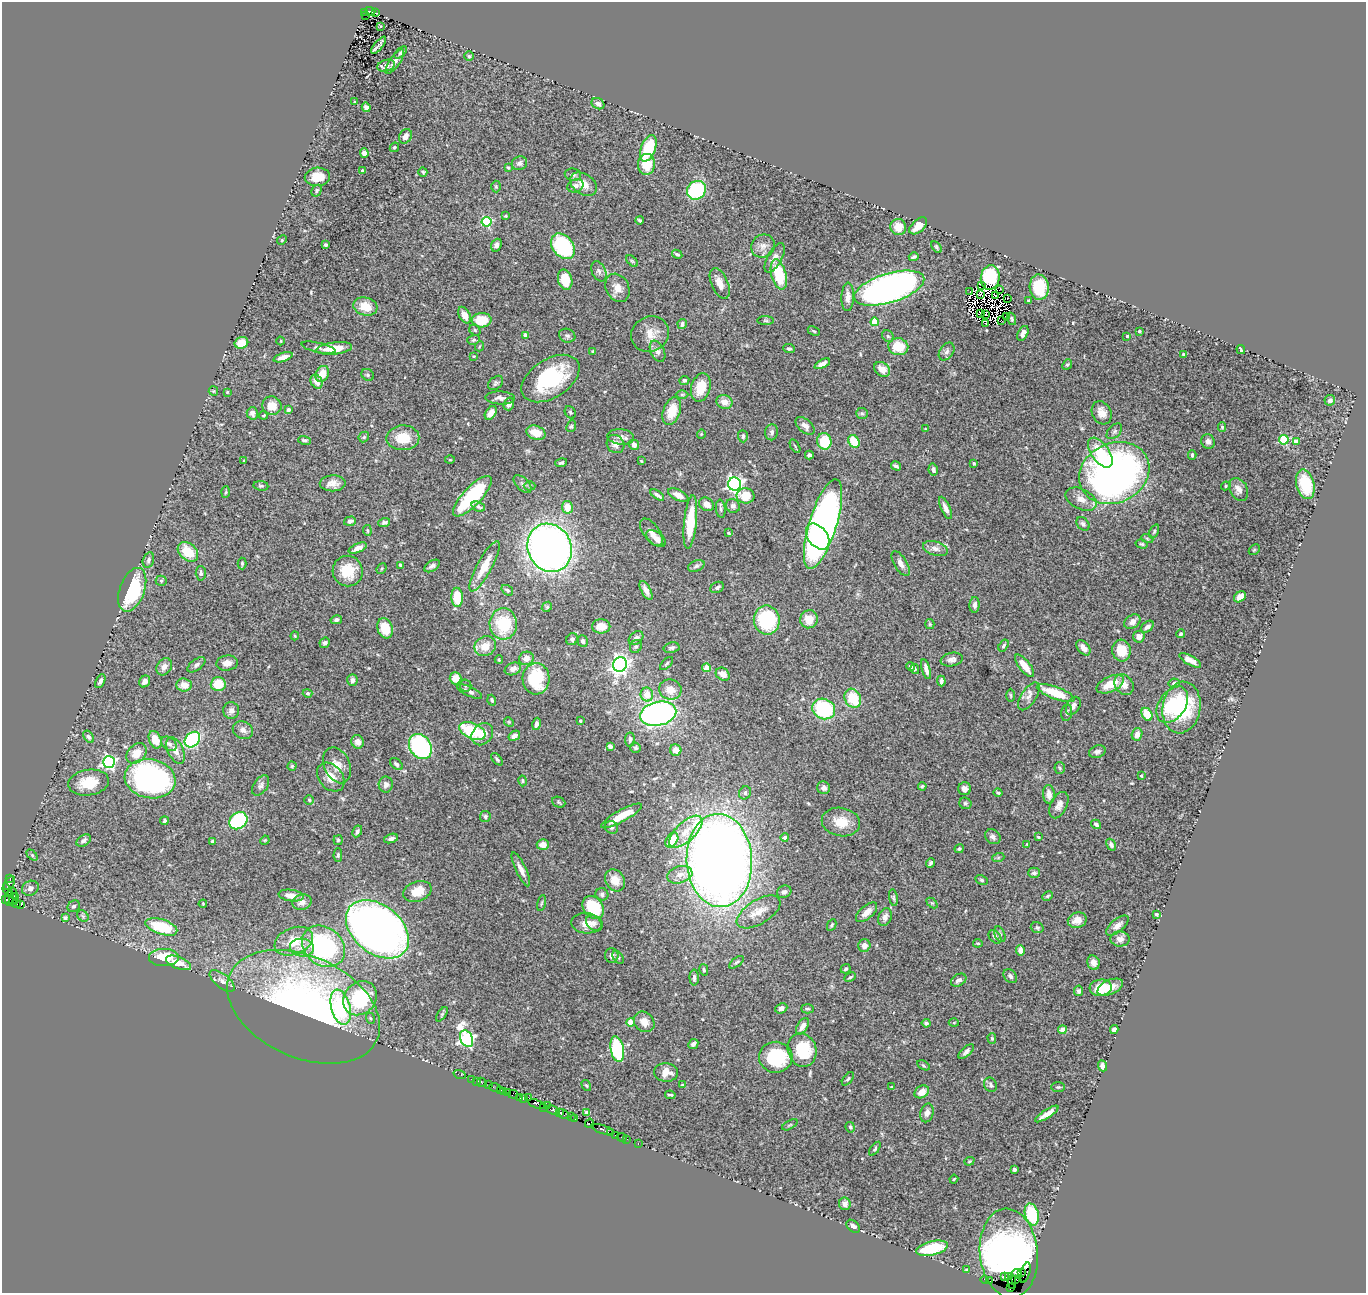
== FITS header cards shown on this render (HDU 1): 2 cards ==
NAXIS1  =                 1364
NAXIS2  =                 1291

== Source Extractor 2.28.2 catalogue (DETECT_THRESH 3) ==
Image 1364 x 1291 px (HDU 1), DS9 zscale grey, 1 PNG px = 1 image px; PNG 1368 x 1295 px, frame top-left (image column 1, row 1291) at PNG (2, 2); each listed source drawn as its Kron ellipse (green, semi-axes under 4 px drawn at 4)
Background 1.15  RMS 0.033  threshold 0.0985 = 3 sigma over >= 5 px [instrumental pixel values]
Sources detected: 518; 5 with non-positive FLUX_AUTO (blend fragments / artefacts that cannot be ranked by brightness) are neither listed nor drawn; of the other 513, the 500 brightest by FLUX_AUTO listed and drawn (13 fainter detections omitted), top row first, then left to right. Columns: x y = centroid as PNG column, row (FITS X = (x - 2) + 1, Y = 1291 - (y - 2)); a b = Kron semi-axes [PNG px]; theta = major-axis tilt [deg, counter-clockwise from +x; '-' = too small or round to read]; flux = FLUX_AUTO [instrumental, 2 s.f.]
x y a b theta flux
370 11 5 3 - 220
364 12 3 2 - 47
375 13 3 2 - 43
366 15 3 2 - 38
381 27 3 3 - 3.5
379 45 10 3 50 6.7
401 53 7 4 42 3.8
469 56 5 5 - 2.9
395 62 14 5 56 12
386 66 9 5 18 14
355 102 3 3 - 2.6
598 104 7 5 -29 8.9
366 107 5 4 - 7.5
405 136 8 6 59 12
394 147 5 4 - 3
648 148 14 7 68 110
364 153 5 4 - 18
519 163 8 7 - 7.8
646 164 10 8 83 45
508 168 4 3 - 2.3
362 171 3 3 - 5.9
423 172 4 4 - 3.4
573 175 8 6 -10 6.1
317 177 13 9 3 37
584 184 15 10 -32 27
575 186 8 6 25 8.4
496 187 6 5 - 2.9
696 190 10 9 - 160
317 191 6 4 61 3.8
505 216 4 3 - 2.3
639 220 4 3 - 3.1
486 222 5 5 - 170
918 226 11 6 42 26
898 227 8 8 - 29
282 240 5 4 - 2.4
325 245 3 3 - 3.4
496 245 6 5 - 6.7
563 246 14 10 -51 210
763 246 12 11 - 16
936 247 6 4 -55 3.6
677 254 5 4 - 4
914 257 5 3 - 4.2
775 258 16 7 60 13
632 261 7 4 -44 3.4
599 271 10 7 -65 8.4
779 275 15 7 -74 97
990 277 12 9 83 160
565 280 10 7 -76 47
720 283 16 8 -67 21
982 286 2 2 - 1.9
1039 287 13 9 -86 68
617 288 15 11 -63 22
889 288 36 14 17 1100
999 290 2 2 - 3
970 291 2 2 - 6
981 294 4 2 - 2.2
996 296 2 2 - 2
848 297 14 6 88 18
1007 299 2 2 - 4.6
1028 300 3 3 - 2.7
365 306 12 9 -16 42
980 313 3 2 - 2.5
985 314 3 2 - 1.9
464 315 9 5 -62 17
1006 317 2 2 - 2.7
1012 319 6 4 -70 3
482 320 10 7 3 59
766 321 8 4 -1 3.4
1002 321 3 2 - 2.4
875 322 4 4 - 77
986 323 3 2 - 3.3
682 324 5 4 - 6.9
475 330 6 5 - 3
814 331 6 4 -27 2.9
1139 331 3 3 - 3.8
1023 333 8 5 62 9.4
650 334 19 17 29 34
526 335 4 4 - 25
567 336 8 6 -20 6.3
888 336 6 5 - 3.7
1127 336 3 3 - 3
473 340 6 4 16 3.6
281 341 4 3 - 1.9
241 343 7 6 - 35
480 346 5 3 - 2
898 347 10 8 -9 55
318 348 17 5 -13 6
334 348 18 6 7 37
789 349 6 4 -3 3.8
1241 350 4 3 - 2.9
593 351 3 3 - 2.5
657 351 11 7 -65 9.5
947 351 10 6 54 7.3
1184 354 3 3 - 2.9
474 356 4 4 - 1.9
283 357 10 4 18 16
822 364 8 4 26 11
1067 365 6 4 47 3.1
882 369 9 6 -38 24
322 374 8 6 66 26
368 375 7 5 -31 4.9
550 379 32 19 32 170
684 380 5 4 - 4.2
317 382 7 5 -60 19
496 383 8 6 42 4.8
701 387 14 9 74 46
213 391 5 4 - 2.2
227 392 4 4 - 2
682 394 6 4 0 3.3
500 398 15 6 -3 11
1330 400 5 5 - 8
724 402 8 7 - 19
509 404 6 5 - 11
272 406 9 9 - 25
288 409 4 4 - 5.2
672 411 14 8 70 46
570 412 6 5 - 3.7
252 413 6 5 - 9.1
491 413 7 5 54 17
862 413 6 5 - 4.1
1102 413 12 9 -63 22
264 415 4 3 - 2.4
571 426 6 4 67 3.4
805 426 11 6 -42 10
1222 427 4 4 - 3.8
925 429 4 3 - 1.9
1114 431 9 5 45 5.8
772 432 8 6 79 6.7
536 433 10 7 -22 34
701 434 5 4 - 2.2
743 436 6 5 - 5.1
364 437 6 4 47 3.1
621 437 13 7 -6 13
403 438 16 12 1 52
305 440 6 4 -15 4.5
1284 440 5 4 - 120
824 441 8 7 - 61
854 441 7 5 -58 50
1208 441 7 6 - 9.2
1296 441 4 4 - 13
615 444 9 8 - 15
634 445 5 5 - 11
795 446 7 3 -59 2.7
1100 453 17 9 -55 78
809 455 4 4 - 5.3
1192 455 5 3 - 4.2
450 460 5 3 - 2
244 461 3 3 - 2.5
641 461 4 3 - 2
561 463 6 4 15 4.8
974 463 3 2 - 2.5
896 466 5 3 - 5.2
933 470 6 4 -78 6.1
1114 473 36 30 26 1100
333 483 13 8 1 16
523 484 11 6 -44 7.2
735 484 6 6 - 730
1305 484 15 9 -75 72
261 486 7 5 -7 4.3
530 486 6 4 0 3.6
1226 486 5 4 - 2.5
1239 490 12 8 -63 17
226 492 6 4 86 2.5
657 495 8 3 -34 6.3
678 495 11 5 -26 16
472 496 26 9 47 150
745 496 9 7 -8 39
1081 499 17 10 -27 20
706 504 8 6 -30 17
733 506 7 6 - 8.1
478 507 7 4 -23 5.8
567 507 6 5 - 31
945 508 12 4 -66 13
721 509 9 5 -83 5.1
350 521 6 4 18 8.5
384 522 6 4 19 5
690 522 27 6 84 82
823 524 47 13 73 1500
1083 524 7 5 -49 5.7
367 530 5 3 - 2.9
1154 531 7 4 64 3.8
651 532 16 8 -54 17
729 533 4 3 - 1.9
818 536 15 9 -52 330
1147 538 6 4 -19 3
656 539 11 6 -36 15
1142 544 6 4 -15 3.4
358 548 10 4 24 11
550 548 24 22 -64 1400
935 548 13 7 -17 12
1254 550 6 4 44 3.2
188 552 11 8 -41 57
148 560 8 5 74 5.6
242 563 6 4 -89 3.5
901 564 14 6 -59 16
401 565 4 3 - 3.3
432 566 8 5 31 6.8
484 566 28 7 62 44
696 566 8 5 21 5.1
382 568 5 3 - 2.9
348 571 15 15 - 60
201 573 7 5 -87 5
161 581 5 5 - 3.7
717 587 7 5 28 5.5
132 590 23 12 70 170
507 590 6 5 - 4.2
646 590 10 4 -62 13
457 597 10 5 -86 70
1240 597 6 5 - 19
975 605 8 5 87 8.6
547 607 5 4 - 3.1
809 619 9 8 - 31
336 620 6 4 13 6.7
767 620 15 13 -80 150
1132 622 9 6 37 12
503 624 15 13 -88 100
930 624 5 4 - 2.8
601 626 9 7 0 29
1147 627 7 5 39 9.9
385 628 10 7 -72 52
1180 634 4 4 - 3.7
295 636 4 4 - 2.1
1139 637 6 6 - 18
636 638 8 6 40 11
572 639 6 5 - 5.2
583 641 6 5 - 5.6
325 643 5 5 - 5.6
485 646 11 9 30 30
636 646 7 5 57 4.8
1003 646 6 4 55 3.9
672 648 8 5 11 5.4
1083 648 9 5 -50 14
1121 650 11 9 -83 41
526 658 7 6 - 14
499 660 4 3 - 1.9
952 660 11 6 11 9.5
1190 660 12 4 -29 14
227 663 11 7 8 14
667 663 8 3 46 3.5
196 665 10 5 36 6.4
620 665 7 7 - 850
910 666 5 3 - 5.4
1025 666 14 5 -51 32
164 667 9 7 57 13
707 668 4 4 - 47
513 669 8 6 24 12
915 669 5 4 - 3.3
926 669 10 4 -75 11
723 674 7 6 - 17
455 678 6 6 - 24
536 679 15 13 -87 130
352 680 6 5 - 8.8
100 681 7 4 62 7.4
145 681 6 5 - 9.7
941 681 5 3 - 5.8
1174 683 5 4 - 4.8
218 684 7 7 - 45
1110 684 14 7 26 43
184 685 8 6 -6 21
465 685 6 6 - 4.3
1124 685 11 9 -56 18
670 690 11 10 - 28
469 691 14 4 -25 8.5
308 693 5 4 - 3.5
1056 693 20 6 -20 74
647 695 7 6 - 27
1011 695 6 3 -89 2.7
1029 696 16 7 57 13
853 698 10 8 -62 78
492 700 5 4 - 3.7
1172 705 20 13 55 96
1073 706 10 6 61 9.6
1181 707 26 19 80 170
824 709 11 10 - 170
231 710 8 8 - 9.3
1067 713 8 5 82 6
658 714 18 11 13 700
1147 714 7 5 -60 47
580 721 3 3 - 3.3
509 722 5 4 - 2.5
536 724 6 4 77 6.9
243 730 10 8 -26 11
472 731 14 7 -23 130
482 734 12 9 48 27
1137 734 6 5 - 14
514 736 6 4 33 9
89 737 7 4 -55 5.5
630 739 7 5 84 6.2
155 740 9 6 -66 35
192 740 9 7 45 240
358 742 7 6 - 14
169 744 8 6 -37 7.6
420 746 13 10 -56 270
610 746 4 3 - 6.6
636 748 5 5 - 3.5
176 750 14 7 -65 18
676 750 6 5 - 15
1097 752 9 6 18 7.3
136 753 11 8 44 30
497 759 7 3 -48 3.8
109 762 6 6 - 520
396 764 7 5 -41 5.7
337 765 19 13 -66 28
292 766 4 4 - 2.7
1060 768 6 5 - 3.3
1141 775 3 3 - 2.7
331 777 16 11 -49 31
150 779 25 19 -11 650
523 781 5 4 - 2.7
89 783 20 13 8 52
261 785 11 7 55 7.9
386 785 8 7 - 9.6
922 786 4 4 - 3.3
824 788 6 6 - 8.6
965 789 6 6 - 7.9
745 793 7 6 - 5
998 793 4 3 - 3.1
1049 794 9 6 -84 16
309 800 5 4 - 3.3
559 802 7 5 -24 3.5
965 803 6 5 - 4.5
1059 805 14 8 64 13
621 816 23 6 29 36
485 817 5 5 - 4.9
164 821 4 3 - 3.8
238 821 9 8 - 240
841 822 19 14 -11 42
1096 824 5 4 - 7.3
611 827 7 6 - 5.7
357 831 6 4 63 4.8
686 832 21 9 43 32
785 837 4 4 - 8.9
993 837 8 6 -39 8.7
1038 837 3 3 - 3
391 838 7 4 16 8
84 840 8 5 33 6.7
265 840 5 4 - 2
338 840 5 4 - 2.5
672 840 8 5 58 41
213 842 4 3 - 9.1
1027 844 4 3 - 1.8
543 845 6 5 - 17
1111 845 6 4 -58 7.3
959 849 4 4 - 4.3
32 855 6 4 -46 3.6
338 855 7 4 89 4
998 858 6 4 19 3
719 860 47 32 -87 3000
931 863 5 3 - 4.5
521 869 18 5 -65 15
1034 873 6 5 - 5.9
680 875 13 8 17 16
10 879 3 2 - 79
615 880 11 9 -60 26
981 880 6 4 -27 3.4
9 883 7 4 55 180
30 888 8 7 - 8.7
7 890 6 3 -69 220
417 891 14 10 19 33
784 892 7 6 - 6.5
13 893 5 2 - 210
602 894 6 6 - 5.9
291 896 12 5 -8 23
1047 896 5 3 - 3.5
9 898 8 4 84 160
893 898 8 4 -80 4
14 899 6 2 62 99
6 900 3 3 - 60
302 902 9 7 15 15
17 903 3 2 - 32
541 903 8 3 79 2.9
932 903 6 4 -43 3
203 904 4 4 - 2
20 905 3 2 - 26
74 906 6 5 - 4.9
593 907 12 9 -52 93
759 912 24 12 31 35
867 912 13 6 41 18
1157 914 3 3 - 3.7
83 916 6 5 - 3.9
885 917 9 6 69 9.1
65 918 4 3 - 3.1
1077 920 9 7 18 22
587 923 16 10 -5 25
594 923 9 6 -42 8.2
832 925 6 4 64 3.3
1117 926 13 6 40 12
161 927 16 7 -18 99
1037 928 6 5 - 4.2
377 929 35 24 -39 1600
1000 934 8 5 -68 5.3
995 937 7 5 -48 7.2
1120 939 9 7 -2 13
294 941 20 13 22 58
978 943 4 3 - 2.4
864 945 7 6 - 12
323 946 23 18 -40 340
302 948 12 9 -6 23
1020 950 5 4 - 15
612 956 7 7 - 11
164 957 15 8 0 69
618 957 7 4 -53 3.9
737 962 8 4 36 4.3
179 963 13 6 -21 29
1093 963 7 6 - 10
846 969 5 4 - 3.9
704 970 6 4 -75 3.1
1010 976 8 6 -50 6.5
850 977 6 3 25 3.1
694 978 8 4 -89 7.1
959 980 8 5 33 8.9
222 981 15 7 -39 13
1110 987 13 7 23 22
1101 988 11 8 5 53
1079 991 5 4 - 4.8
360 998 18 15 47 150
304 1007 81 50 -25 910
341 1007 18 9 -75 180
781 1008 6 5 - 7.6
807 1009 6 4 -3 3.6
442 1014 8 4 54 3.4
370 1018 6 3 -70 2.9
631 1022 4 4 - 39
644 1022 11 9 -45 22
954 1022 5 3 - 2.3
926 1023 4 4 - 6.9
802 1026 9 5 59 12
1114 1029 4 4 - 9
1062 1030 4 4 - 20
992 1038 5 4 - 3
467 1039 9 6 -67 560
693 1044 5 4 - 6.2
617 1049 13 6 -79 190
802 1050 17 14 -71 110
966 1051 9 4 43 7.5
776 1057 17 15 -3 140
923 1065 7 4 -30 2.9
1102 1066 5 4 - 16
666 1072 12 9 -2 21
460 1075 6 2 -18 28
471 1079 3 2 - 65
848 1079 8 4 51 4.1
477 1081 3 2 - 31
482 1082 5 3 - 120
489 1085 2 2 - 14
586 1085 6 3 -57 2.7
682 1085 3 2 - 1.9
990 1085 7 6 - 5.4
891 1087 4 3 - 1.9
1058 1087 7 4 1 3.3
495 1088 6 2 -18 69
500 1090 3 3 - 44
504 1091 3 2 - 76
507 1092 2 2 - 73
922 1092 7 6 - 18
513 1094 5 4 - 120
670 1095 5 2 - 3.6
520 1097 3 3 - 110
523 1098 4 2 - 83
529 1098 2 2 - 51
537 1104 9 3 -16 180
547 1105 2 2 - 52
544 1107 3 2 - 77
553 1110 7 3 -22 250
560 1113 3 3 - 180
587 1113 4 4 - 35
927 1113 9 6 76 12
563 1114 6 3 -35 160
1047 1114 14 4 33 15
571 1116 3 2 - 87
575 1118 4 3 - 110
589 1123 5 3 - 81
790 1125 8 3 29 2.8
850 1127 5 4 - 3.8
603 1130 12 3 -18 290
611 1133 4 3 - 110
615 1135 2 2 - 29
622 1137 5 2 - 54
626 1139 3 2 - 66
638 1143 3 2 - 51
875 1149 8 4 54 3.7
969 1161 5 4 - 2.3
1014 1169 4 3 - 8.1
954 1179 4 3 - 2.2
845 1204 6 5 - 12
1032 1214 11 6 -75 120
853 1226 8 5 -43 10
932 1248 16 7 13 80
1009 1253 45 29 -85 1000
967 1270 4 3 - 4.4
1021 1273 3 2 - 85
1025 1273 10 4 74 230
1017 1274 5 2 - 85
1004 1276 2 2 - 100
1009 1276 3 2 - 470
1016 1279 3 2 - 90
985 1280 4 3 - 49
990 1281 3 2 - 53
1012 1282 7 3 89 870
1010 1287 3 3 - 540
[13 fainter detections neither listed nor drawn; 5 non-positive-flux detections neither listed nor drawn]